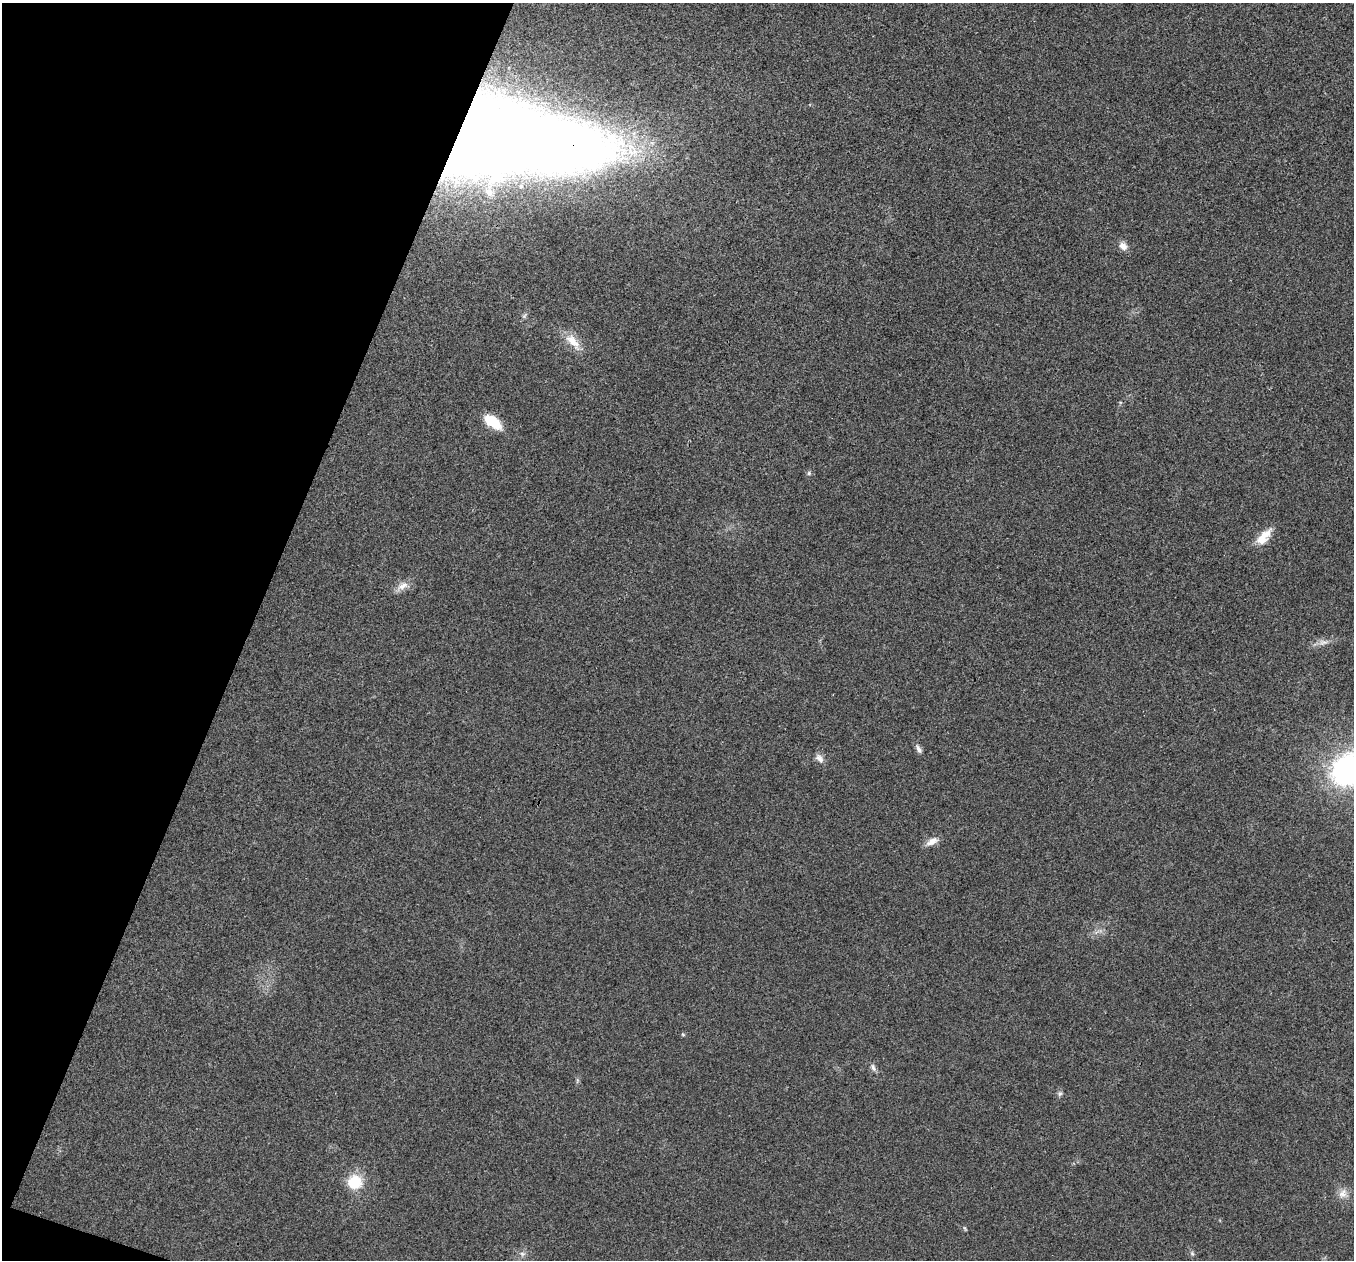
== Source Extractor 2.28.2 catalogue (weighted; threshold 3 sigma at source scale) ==
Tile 9 of 4 x 4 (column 1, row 3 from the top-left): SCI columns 3-1354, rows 1395-2652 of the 5418 x 5433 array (HDU 1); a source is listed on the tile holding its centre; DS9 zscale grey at full resolution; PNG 1356 x 1262 px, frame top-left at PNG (2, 3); no overlay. Shown black and unused: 19% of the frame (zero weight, under 3 of 4 exposures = <1% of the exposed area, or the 3 px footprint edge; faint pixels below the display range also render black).
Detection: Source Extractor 2.28.2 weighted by HDU 2 'WHT'; one run over the whole footprint, this tile lists its part. Background 0.0213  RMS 0.0052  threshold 0.0233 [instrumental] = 3 sigma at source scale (4.5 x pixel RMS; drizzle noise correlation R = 1.50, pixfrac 1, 0.05/0.05 arcsec/px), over >= 5 px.
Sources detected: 21; all 21 listed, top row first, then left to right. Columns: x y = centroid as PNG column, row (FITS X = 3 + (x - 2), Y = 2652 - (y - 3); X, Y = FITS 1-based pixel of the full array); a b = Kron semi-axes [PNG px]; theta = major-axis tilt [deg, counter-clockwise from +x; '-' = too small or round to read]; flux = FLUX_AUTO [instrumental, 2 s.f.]
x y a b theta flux
510 141 149 49 -5 1500
1123 246 11 9 -42 3.4
524 316 7 5 46 1
573 341 27 12 -47 8.4
493 422 23 11 -36 13
809 473 6 5 - 0.93
1264 537 25 11 49 8.1
402 586 20 8 27 4.5
1323 642 13 7 4 3.2
918 749 12 6 -60 2.1
820 758 13 8 -50 2.8
1350 769 35 26 33 130
932 841 17 8 28 4
683 1034 6 4 -2 0.61
873 1067 11 6 -63 1.7
1060 1094 7 5 67 1.2
354 1183 10 10 - 23
1343 1193 14 11 54 4.3
964 1228 7 3 -71 0.66
522 1254 8 6 -21 1.6
1192 1254 7 5 -69 1.1
Overlapping masked pixels (flux is a lower limit): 1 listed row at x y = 510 141
Isophote crosses this tile's border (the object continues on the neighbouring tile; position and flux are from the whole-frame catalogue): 1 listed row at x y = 1350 769